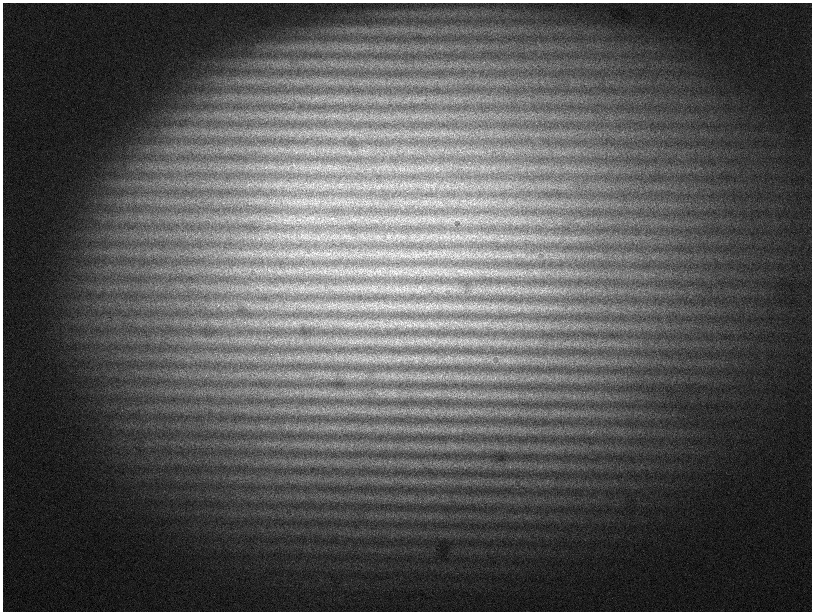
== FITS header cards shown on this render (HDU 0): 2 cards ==
NAXIS1  =                 1619
NAXIS2  =                 1219

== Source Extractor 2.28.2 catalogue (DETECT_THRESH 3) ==
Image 1619 x 1219 px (HDU 0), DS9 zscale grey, zoomed out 1/2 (1 PNG px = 2 x 2 image px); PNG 814 x 614 px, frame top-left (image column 2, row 1218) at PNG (3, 3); no overlay
Background 1490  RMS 70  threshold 209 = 3 sigma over >= 5 px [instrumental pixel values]
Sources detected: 120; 2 cannot appear on this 1/2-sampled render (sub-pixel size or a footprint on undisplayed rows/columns) and are not listed; the other 118 listed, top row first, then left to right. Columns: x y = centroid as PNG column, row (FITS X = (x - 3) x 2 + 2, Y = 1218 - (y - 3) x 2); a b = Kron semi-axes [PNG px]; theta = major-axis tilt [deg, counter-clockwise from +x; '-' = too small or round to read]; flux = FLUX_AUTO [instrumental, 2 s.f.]
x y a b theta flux
347 98 3 2 - 11000
266 167 3 3 - 16000
298 219 6 2 -45 18000
457 219 9 2 -9 21000
469 237 4 3 - 16000
509 256 5 3 - 20000
528 257 3 2 - 11000
365 270 4 2 - 13000
337 271 6 2 0 19000
380 271 3 3 - 19000
415 271 3 3 - 16000
445 271 6 5 - 37000
461 271 7 3 3 35000
395 272 5 2 - 21000
399 272 3 3 - 13000
424 272 5 2 - 20000
438 272 4 2 - 14000
522 272 5 2 - 19000
375 273 3 2 - 12000
467 273 5 2 - 17000
474 273 6 2 11 19000
536 273 7 2 2 26000
485 274 9 2 5 32000
290 287 3 2 - 10000
427 288 3 2 - 11000
449 288 10 3 -13 44000
283 289 5 1 - 12000
354 289 5 2 - 19000
374 289 5 2 - 20000
400 289 4 3 - 28000
410 289 6 3 -27 26000
426 289 5 2 - 13000
475 289 5 1 - 9600
489 289 8 4 0 55000
419 290 5 3 - 21000
435 290 4 2 - 17000
444 290 5 3 - 23000
508 290 7 2 -48 25000
513 290 5 2 - 27000
543 290 8 4 6 50000
366 305 7 3 -33 28000
400 305 5 3 - 28000
329 306 5 2 - 18000
340 306 5 2 - 14000
361 306 4 2 - 19000
389 306 10 4 22 63000
421 306 11 6 -30 72000
433 306 8 4 8 61000
397 307 8 2 -51 22000
449 307 12 5 -30 69000
460 307 8 4 80 33000
469 307 9 7 37 62000
475 307 7 5 -12 58000
488 308 5 3 - 32000
509 308 6 3 71 27000
244 322 5 2 - 16000
298 323 5 3 - 20000
311 323 3 2 - 11000
340 323 6 3 45 28000
366 323 10 3 -48 35000
370 323 6 3 -42 32000
414 323 6 4 -40 36000
418 323 7 4 -61 40000
442 323 10 7 12 82000
506 323 5 3 - 24000
277 324 8 3 41 34000
321 324 9 2 23 32000
349 324 8 4 59 39000
357 324 5 4 - 32000
390 324 9 5 7 74000
401 324 4 2 - 19000
433 324 9 6 56 53000
459 324 7 5 -41 45000
468 324 6 3 -38 28000
476 324 8 5 -86 36000
501 324 4 2 - 14000
521 324 6 3 51 34000
408 325 6 3 16 37000
422 325 9 7 7 75000
489 325 7 3 -5 39000
512 325 7 3 -36 38000
438 340 8 4 13 49000
470 340 4 2 - 15000
311 341 4 2 - 15000
362 341 9 3 -42 28000
367 341 6 4 -62 32000
378 341 7 6 - 54000
385 341 8 3 -15 48000
395 341 6 5 - 51000
446 341 9 5 -33 58000
453 341 9 3 -80 22000
355 342 8 3 41 30000
402 342 5 4 - 36000
410 342 11 4 14 80000
426 342 8 5 37 58000
440 342 12 4 26 65000
464 342 5 4 - 35000
456 344 4 2 - 15000
352 357 4 2 - 14000
326 358 10 2 28 33000
337 358 6 2 -35 26000
408 358 7 4 -36 43000
433 358 6 4 71 30000
364 359 6 3 84 28000
367 359 7 3 76 30000
384 359 9 5 -84 36000
399 359 11 5 49 42000
426 359 6 3 -27 26000
475 359 7 4 -22 43000
414 360 4 3 - 20000
440 360 4 2 - 14000
505 360 4 2 - 16000
330 375 3 2 - 12000
377 376 5 3 - 23000
394 377 7 3 36 30000
466 377 5 2 - 14000
495 378 5 2 - 12000
509 395 3 2 - 10000
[2 sub-pixel or undisplayed-footprint detections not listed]